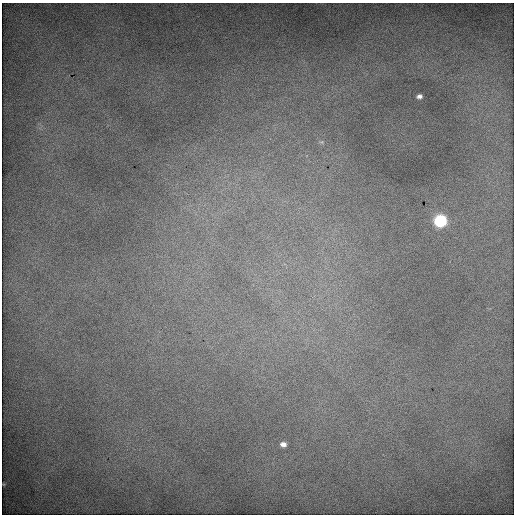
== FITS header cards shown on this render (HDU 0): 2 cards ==
NAXIS1  =                  512 / Axis length
NAXIS2  =                  512 / Axis length

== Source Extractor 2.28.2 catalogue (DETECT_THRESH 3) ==
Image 512 x 512 px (HDU 0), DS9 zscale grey, 1 PNG px = 1 image px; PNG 516 x 516 px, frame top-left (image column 1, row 512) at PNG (2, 3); no overlay
Background 1740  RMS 9.4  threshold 28.1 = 3 sigma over >= 5 px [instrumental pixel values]
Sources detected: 3; all 3 listed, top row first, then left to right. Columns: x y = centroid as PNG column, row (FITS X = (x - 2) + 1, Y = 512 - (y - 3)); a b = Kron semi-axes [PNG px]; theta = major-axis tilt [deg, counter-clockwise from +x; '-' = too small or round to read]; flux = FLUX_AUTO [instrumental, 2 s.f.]
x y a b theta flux
419 96 5 4 - 2100
440 221 7 7 - 98000
283 444 6 5 - 3200